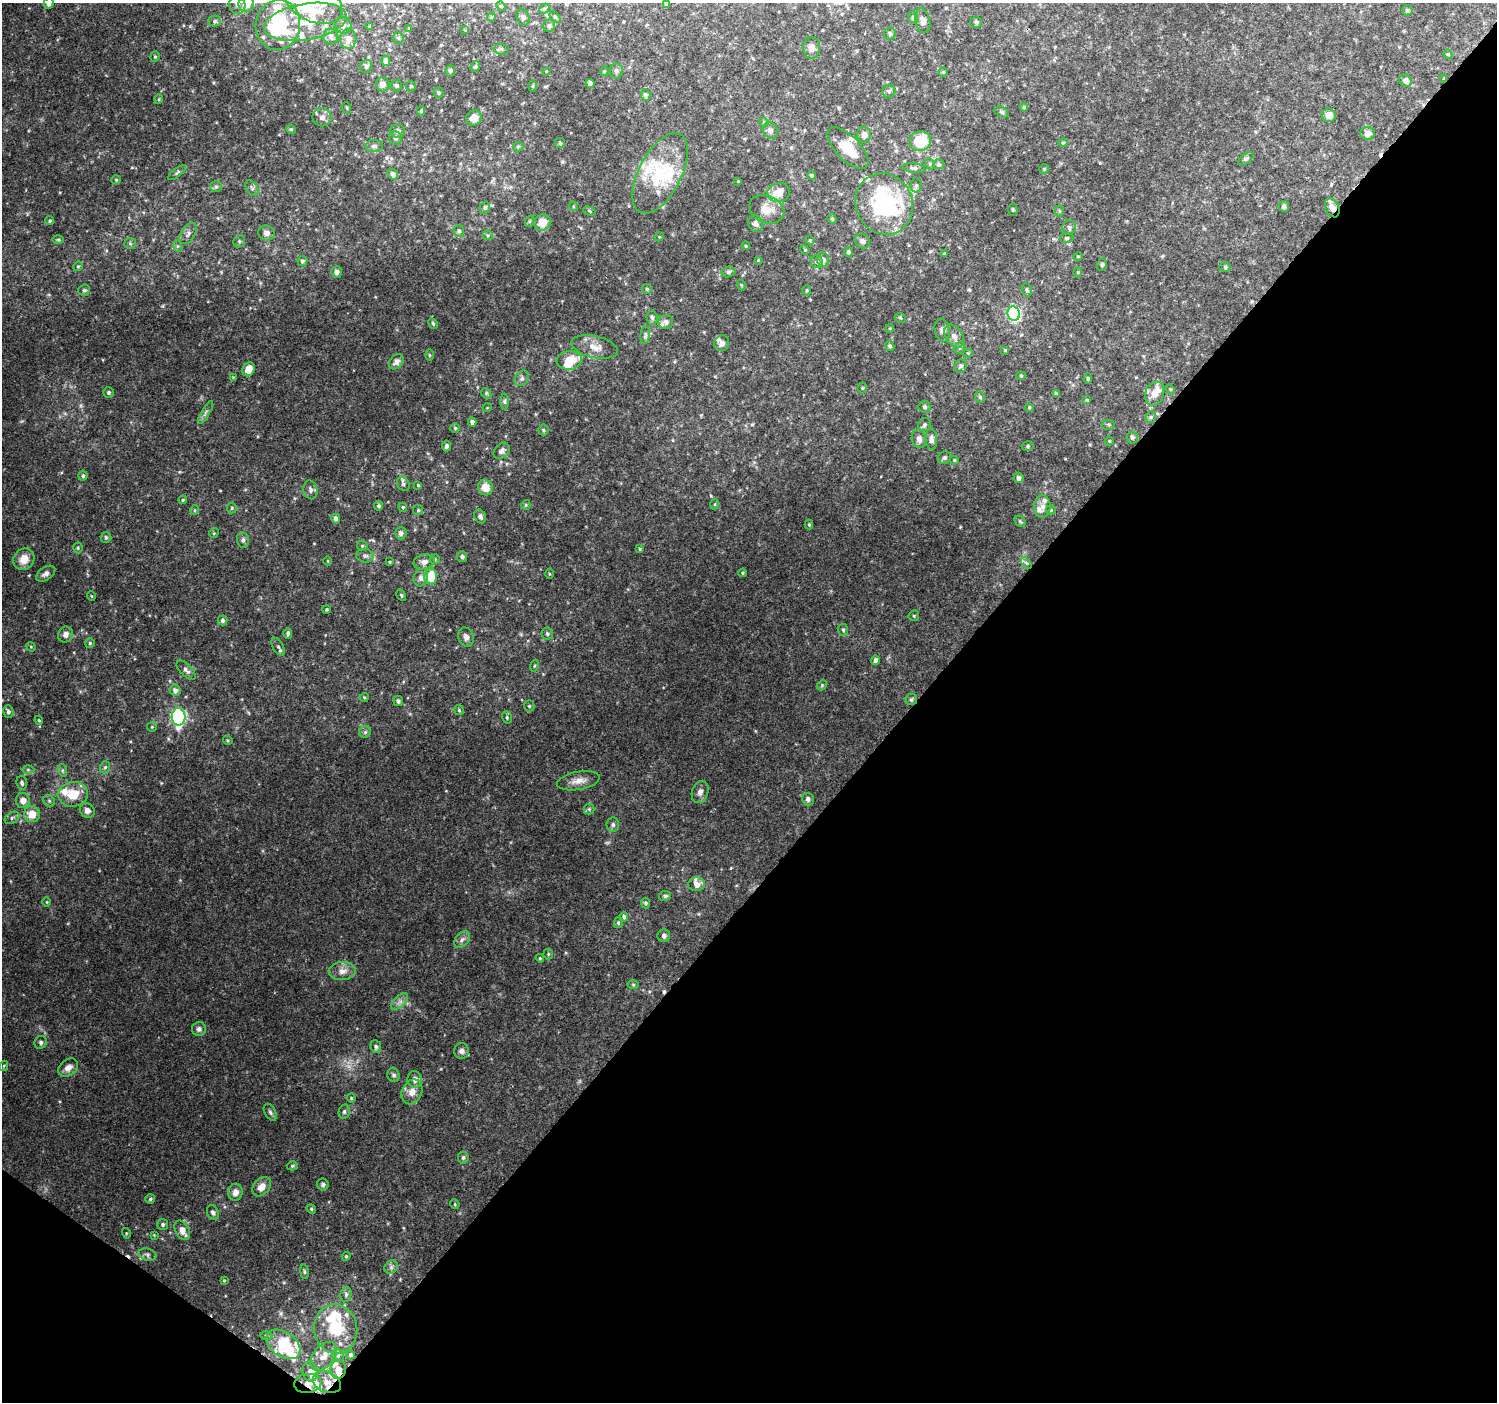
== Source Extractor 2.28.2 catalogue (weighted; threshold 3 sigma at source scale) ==
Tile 15 of 4 x 4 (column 3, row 4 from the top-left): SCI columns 2998-4492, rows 244-1643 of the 5987 x 6020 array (HDU 1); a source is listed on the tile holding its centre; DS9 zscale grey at full resolution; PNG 1499 x 1404 px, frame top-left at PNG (2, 3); each listed source drawn as its Kron ellipse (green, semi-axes under 4 px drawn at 4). Shown black and unused: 41% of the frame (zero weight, under 2 of 3 exposures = <1% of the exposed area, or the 3 px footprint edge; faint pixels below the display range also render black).
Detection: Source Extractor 2.28.2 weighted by HDU 2 'WHT'; one run over the whole footprint, this tile lists its part. Background 0.119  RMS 0.0081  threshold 0.0365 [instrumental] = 3 sigma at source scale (4.5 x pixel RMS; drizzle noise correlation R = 1.50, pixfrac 1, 0.0396/0.0396 arcsec/px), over >= 5 px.
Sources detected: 368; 1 too faint to see at this stretch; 4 inside a brighter object's white glare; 4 cosmic-ray / hot-pixel residue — neither listed nor drawn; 37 inside a brighter listed object's ellipse — not listed separately; the other 322 listed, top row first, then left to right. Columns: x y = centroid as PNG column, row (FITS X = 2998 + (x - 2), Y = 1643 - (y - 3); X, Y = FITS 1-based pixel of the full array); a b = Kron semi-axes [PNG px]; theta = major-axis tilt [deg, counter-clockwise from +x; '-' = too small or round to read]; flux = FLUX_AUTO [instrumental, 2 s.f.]
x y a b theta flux
49 3 5 5 - 2.8
314 3 29 19 -24 28
246 4 8 7 - 12
237 5 9 8 - 3.8
666 5 3 3 - 1.1
501 6 5 4 - 0.85
544 9 6 4 46 1.4
1407 10 5 5 - 1.4
491 17 4 4 - 0.88
523 17 8 6 -70 2.3
555 17 6 4 -45 0.99
913 17 6 5 - 1.7
215 21 6 5 - 1.6
923 21 12 7 -77 4.5
305 22 42 18 9 34
976 22 6 6 - 1.7
278 25 25 22 82 63
343 25 8 8 - 2.9
369 26 4 3 - 0.91
549 26 6 6 - 2
409 28 3 2 - 0.59
465 30 4 4 - 0.66
890 34 6 6 - 2.2
331 36 8 7 - 2.8
398 38 6 5 - 1.2
348 39 10 8 86 5.4
811 48 11 8 89 4.9
501 49 7 5 -1 1.8
1448 54 5 4 - 0.9
155 57 5 4 - 1
386 61 5 4 - 3.8
366 66 7 5 62 2.3
475 66 6 4 65 1.1
450 71 6 5 - 1.8
546 71 3 3 - 0.57
604 71 5 4 - 0.95
616 71 7 6 - 2.3
943 72 5 4 - 0.97
1443 79 3 2 - 0.71
1406 81 6 5 - 4.2
382 84 7 6 - 4.2
590 84 4 4 - 4.5
396 86 6 5 - 1.7
411 86 5 5 - 1
533 86 6 4 89 1
889 91 6 6 - 1.8
439 93 5 5 - 1.1
645 95 6 5 - 2.1
159 99 5 3 - 0.78
1024 107 4 3 - 1
347 108 6 3 -71 0.8
421 111 5 3 - 1.3
1001 112 7 5 -28 1.5
1329 115 7 6 - 6.6
322 117 9 9 - 3.9
474 118 8 7 - 7
764 122 5 4 - 1
291 129 5 4 - 1.1
398 131 7 6 - 3.5
770 131 8 7 - 3.4
1367 133 7 6 - 5.8
864 135 8 7 - 4.6
395 138 7 6 - 2.2
920 141 11 9 19 29
560 143 5 5 - 1.3
1063 143 5 4 - 0.95
374 146 9 6 0 2.3
518 147 5 5 - 1.1
848 148 26 12 -46 21
1246 159 8 5 34 1.7
930 164 6 3 -72 0.98
939 164 6 5 - 1.3
914 168 11 5 -8 2.2
1044 169 5 5 - 1
177 173 11 4 37 1.7
660 173 44 21 63 45
393 174 5 5 - 4
811 176 5 4 - 1.6
116 180 5 4 - 0.99
738 181 3 3 - 0.58
916 185 7 5 88 1.7
216 187 6 5 - 1.4
252 188 9 5 -59 2.2
779 193 11 9 12 11
884 204 31 28 -62 97
573 206 5 3 - 0.73
1284 206 5 5 - 1.6
485 208 6 5 - 1.4
1332 208 10 6 -66 5.3
767 209 18 13 -23 12
1013 210 6 4 -89 1.1
589 211 6 4 -22 1.1
1059 211 5 5 - 1.1
832 219 5 4 - 1.1
50 221 4 4 - 1.3
530 221 6 3 72 0.91
542 222 9 8 - 9.6
756 224 8 7 - 3.9
1069 228 7 7 - 2.5
459 231 6 5 - 1.6
266 233 8 7 - 4
188 234 12 7 57 3.7
488 235 5 5 - 1.2
659 237 4 3 - 0.68
1067 238 6 5 - 1.2
58 240 6 4 0 1
810 240 5 4 - 0.95
239 241 6 5 - 1.5
862 241 8 7 - 2.5
130 243 6 5 - 1.4
177 246 6 4 -71 1.2
746 246 4 3 - 0.84
805 250 5 4 - 0.76
848 252 5 4 - 1.9
944 254 3 3 - 1.1
1078 256 5 3 - 0.73
823 259 7 6 - 3.7
758 260 4 4 - 0.64
302 261 5 5 - 1.7
817 262 6 5 - 1.9
1102 265 6 5 - 1.3
78 266 5 4 - 0.86
1225 267 6 5 - 1.2
337 272 5 5 - 2.7
728 272 7 5 15 1.6
1078 272 5 3 - 0.83
741 285 5 3 - 0.72
647 289 5 5 - 1.1
84 290 6 5 - 1.4
807 290 5 4 - 1
1027 290 7 5 -76 1.3
1014 314 7 6 - 110
652 318 7 5 -85 2.1
900 318 6 4 -23 1.2
666 322 7 7 - 3.6
433 323 6 4 -62 1.1
890 328 4 3 - 0.71
942 330 11 7 -80 3.2
645 335 9 4 83 1.7
954 336 13 8 -57 5.2
722 343 8 7 - 3.2
890 346 5 4 - 1.5
595 347 23 11 -13 9.3
960 348 6 5 - 1.3
1005 350 4 4 - 0.83
968 353 4 4 - 0.82
429 355 5 3 - 0.75
569 360 13 9 5 14
396 362 8 6 48 3.3
961 366 7 6 - 2.4
248 369 7 6 - 10
1021 376 5 4 - 0.9
233 377 3 3 - 0.59
522 378 8 6 57 2.3
1088 379 5 4 - 1.1
862 388 5 5 - 0.89
1170 389 5 4 - 0.85
109 392 5 5 - 1.7
486 393 6 4 -47 1.1
1155 393 12 9 69 6.2
1056 394 4 4 - 1.4
980 397 6 5 - 1.5
1087 400 4 4 - 0.87
504 401 8 4 -90 1.7
924 407 6 6 - 1.7
1029 407 4 3 - 1.1
487 408 4 3 - 0.55
205 413 13 4 59 2.3
1151 417 6 5 - 1.5
472 422 4 4 - 2.4
924 425 7 6 - 2.2
1109 425 6 5 - 1.3
455 428 4 4 - 1.2
543 430 5 5 - 1.2
1132 437 6 6 - 2.2
919 439 9 7 -76 3.7
931 439 11 5 -86 2.7
1109 441 4 4 - 0.73
446 446 5 4 - 2.3
1028 446 6 4 17 1.3
502 451 9 6 46 3
944 458 7 6 - 1.7
954 460 4 4 - 0.76
83 476 5 4 - 1.5
1019 478 5 5 - 2.9
403 484 7 6 - 2.1
418 485 4 4 - 0.83
485 487 8 7 - 8.2
310 490 9 7 -79 2.9
183 500 4 3 - 0.9
715 504 5 3 - 0.95
526 505 5 4 - 1
378 506 5 4 - 1.3
1042 506 11 8 90 5.2
403 507 4 4 - 0.93
232 508 5 5 - 1.1
195 510 5 3 - 0.77
418 510 5 5 - 1.2
1051 510 5 5 - 1.3
480 516 7 5 -62 2.2
336 519 5 4 - 3.2
1020 521 6 4 -46 1.3
809 525 5 4 - 1.1
214 533 5 4 - 0.89
401 533 6 5 - 2.3
106 537 5 5 - 1.7
243 540 8 6 -83 2.4
362 546 5 5 - 1.1
78 548 5 5 - 1.1
640 549 4 3 - 0.96
365 556 8 6 -9 2.4
462 556 5 5 - 2.3
24 559 11 10 - 9
435 559 5 5 - 1
328 561 4 3 - 0.57
389 562 4 3 - 0.73
424 562 10 7 15 4.5
1026 563 7 3 -52 1.3
743 573 4 3 - 0.92
46 574 11 6 34 3
549 574 5 3 - 0.85
431 577 8 6 86 20
421 578 9 7 72 4.1
401 595 6 4 -60 1.1
91 596 5 3 - 0.58
327 609 4 4 - 1.2
914 616 5 5 - 1.2
223 620 5 5 - 1.8
843 630 6 5 - 1.7
288 633 5 4 - 2
65 634 8 7 - 4
547 634 6 5 - 1.7
466 637 10 7 -69 3.8
90 643 5 4 - 1.1
31 647 5 4 - 0.87
278 647 10 5 -60 2.1
876 660 5 4 - 2.2
534 666 6 3 71 0.9
186 670 12 5 -45 3.2
822 685 6 4 47 1
175 690 6 5 - 2.9
364 697 4 4 - 0.83
911 700 5 5 - 1.7
398 701 5 4 - 2.2
529 706 5 5 - 1.2
459 710 5 5 - 1.1
8 711 6 5 - 2.4
179 717 9 7 89 150
507 717 6 4 -71 1.4
39 720 5 4 - 0.89
152 727 5 4 - 0.92
365 732 6 5 - 1.6
228 740 5 4 - 0.91
105 767 6 5 - 1.9
28 770 6 4 -1 1.3
62 770 6 4 -72 1.3
578 781 22 9 10 7.8
22 783 7 5 -81 2.3
700 792 11 8 73 4.1
73 794 15 12 5 18
808 799 6 6 - 2.6
23 801 7 7 - 5.9
49 801 6 5 - 1.5
589 809 5 5 - 1.2
87 810 8 7 - 3.8
32 814 8 8 - 12
12 818 8 5 32 2.1
613 825 7 6 - 2.1
696 884 8 7 - 5.2
665 896 6 4 11 1.7
47 902 5 3 - 0.73
646 903 5 4 - 1.4
624 917 5 4 - 1.7
618 923 5 4 - 1.3
664 936 6 6 - 2.2
462 939 9 6 49 3
548 954 5 4 - 0.99
540 958 4 4 - 0.98
342 971 13 9 3 6.7
633 985 6 4 0 0.92
400 1001 11 5 44 3.4
199 1029 7 7 - 2.6
41 1042 7 6 - 1.9
376 1047 6 5 - 1.9
462 1051 8 7 - 3.1
4 1066 5 4 - 0.81
68 1068 11 8 37 5.2
393 1075 7 6 - 2
415 1079 8 7 - 4.5
412 1092 13 10 66 7.5
351 1098 4 4 - 0.93
270 1112 9 5 -61 2.1
344 1112 7 5 76 1.8
463 1158 6 5 - 1.7
292 1166 5 4 - 1.2
323 1184 6 5 - 2
262 1187 11 7 49 7.4
235 1192 8 7 - 6
150 1199 5 5 - 1.2
455 1204 5 4 - 0.86
311 1209 5 4 - 1.1
213 1212 8 5 -70 2.6
163 1225 5 5 - 1.6
182 1230 10 6 -60 6.7
126 1233 5 3 - 0.75
154 1235 3 3 - 0.63
147 1255 9 6 -14 2.4
346 1256 4 4 - 0.96
391 1267 7 6 - 2.2
304 1272 7 3 -82 1.1
224 1280 4 4 - 0.94
346 1294 7 5 76 1.7
336 1329 24 21 -80 29
266 1335 6 4 1 1.3
283 1344 19 12 -34 21
351 1355 4 4 - 2.1
324 1356 16 10 51 8.1
338 1356 6 5 - 1.7
338 1369 9 7 84 11
310 1372 10 7 -79 6.3
327 1382 15 10 -23 12
308 1383 14 9 7 7.6
Overlapping masked pixels (flux is a lower limit): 5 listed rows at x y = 1332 208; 911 700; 338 1369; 327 1382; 308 1383
Isophote crosses this tile's border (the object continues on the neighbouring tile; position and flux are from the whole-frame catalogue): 4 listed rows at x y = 49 3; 314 3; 246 4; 237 5
Unlisted compact peaks at least as high as the median listed source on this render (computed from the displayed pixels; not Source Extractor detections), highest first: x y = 190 26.